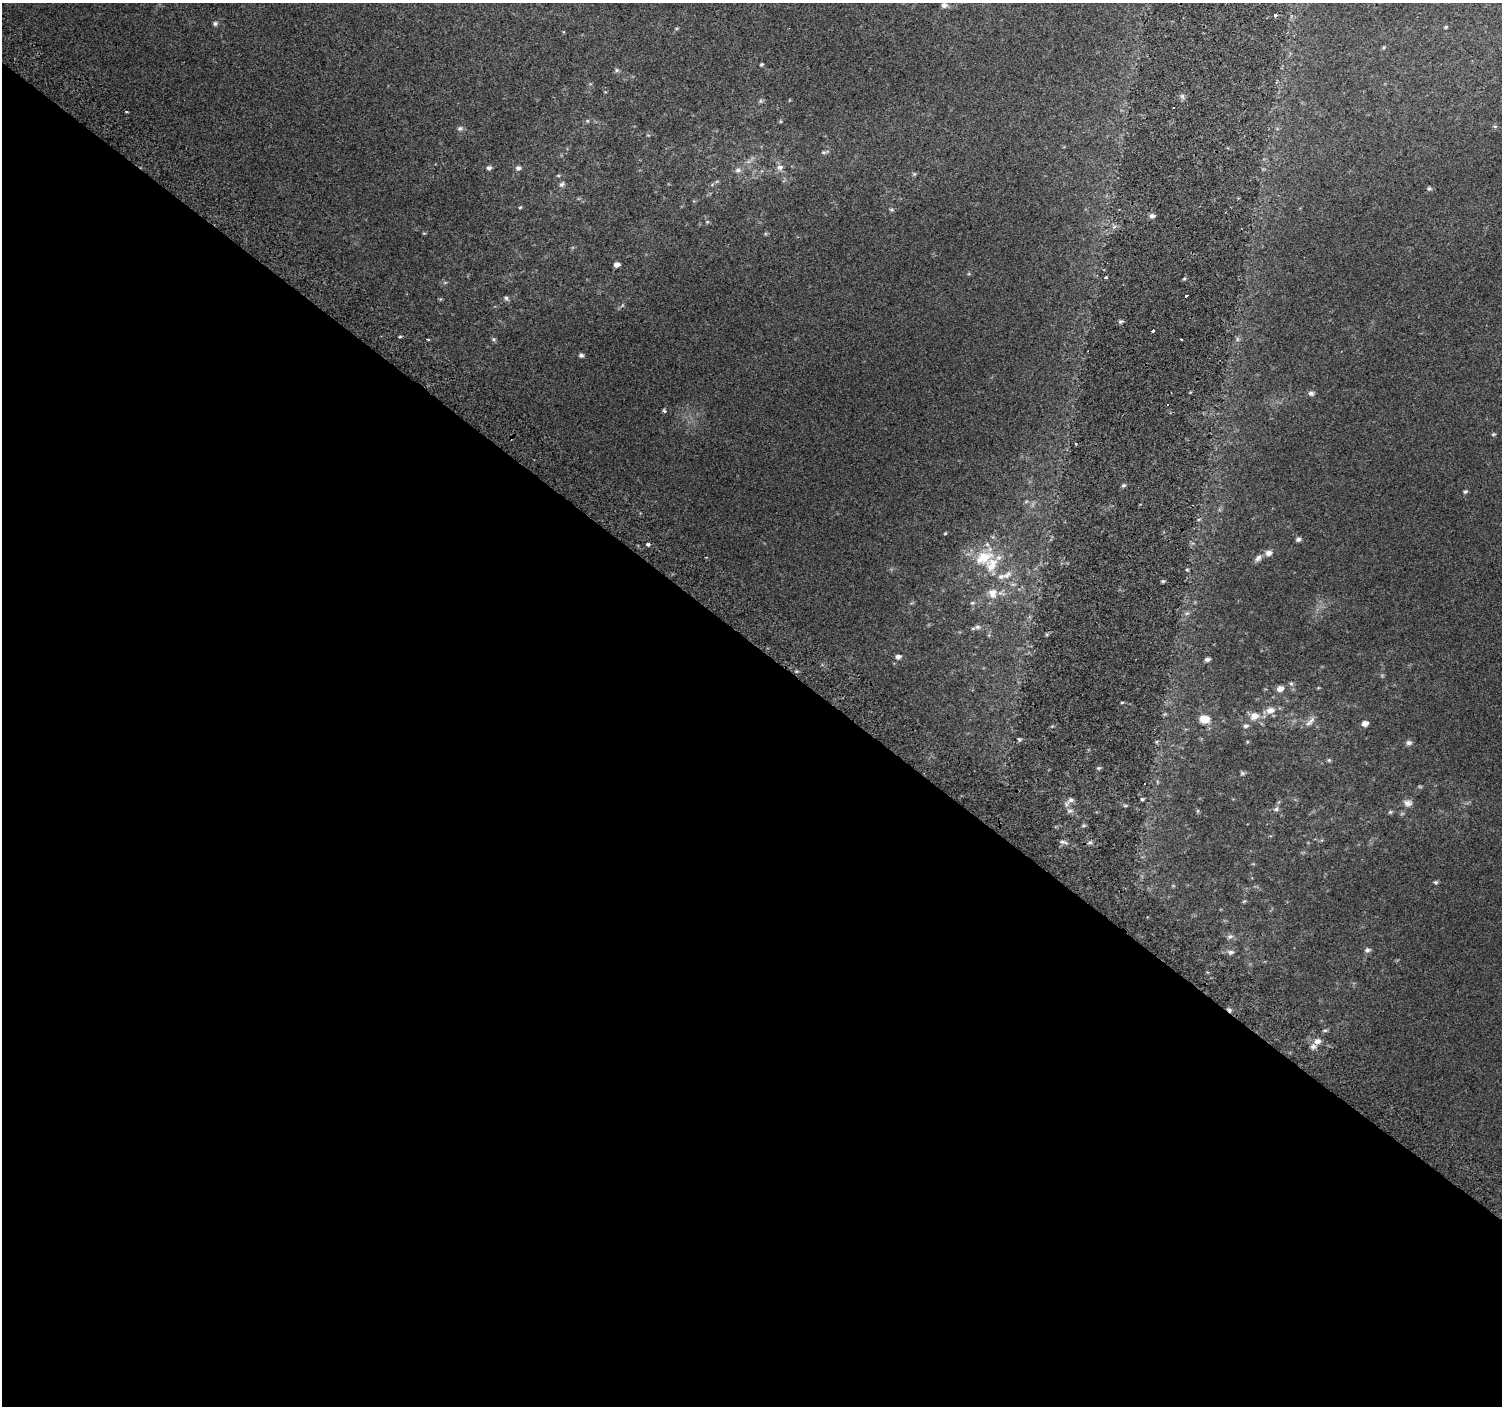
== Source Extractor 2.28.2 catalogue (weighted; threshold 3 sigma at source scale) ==
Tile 14 of 4 x 4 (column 2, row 4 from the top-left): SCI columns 1536-3035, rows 272-1675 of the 6062 x 6091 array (HDU 1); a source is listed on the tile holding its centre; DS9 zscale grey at full resolution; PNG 1504 x 1408 px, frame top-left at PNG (2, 3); no overlay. Shown black and unused: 54% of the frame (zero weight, under 2 of 3 exposures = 2% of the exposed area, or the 3 px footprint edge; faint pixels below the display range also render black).
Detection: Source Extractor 2.28.2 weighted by HDU 2 'WHT'; one run over the whole footprint, this tile lists its part. Background 0.051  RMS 0.013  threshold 0.0565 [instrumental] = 3 sigma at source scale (4.5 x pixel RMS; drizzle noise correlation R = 1.50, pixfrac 1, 0.0396/0.0396 arcsec/px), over >= 5 px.
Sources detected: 101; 5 cosmic-ray / hot-pixel residue — not listed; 4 inside a brighter listed object's ellipse — not listed separately; the other 92 listed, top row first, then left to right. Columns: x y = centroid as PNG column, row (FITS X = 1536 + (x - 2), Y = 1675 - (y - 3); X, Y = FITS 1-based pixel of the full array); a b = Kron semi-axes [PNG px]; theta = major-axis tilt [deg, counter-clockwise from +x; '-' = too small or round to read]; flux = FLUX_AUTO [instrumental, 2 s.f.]
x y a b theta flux
944 5 8 7 - 4
215 23 5 5 - 2.6
1446 27 5 4 - 1.5
677 28 5 4 - 1.4
1384 47 5 3 - 1.3
761 64 4 4 - 1.6
617 70 6 5 - 2.3
1182 96 6 5 - 2.8
760 101 7 4 89 2
1173 108 3 2 - 1.6
126 112 3 3 - 4.4
587 121 5 5 - 1.5
1495 126 6 3 18 1.4
460 128 8 6 24 3
824 152 7 4 -19 1.8
780 167 9 8 - 6.1
489 168 6 5 - 3.3
518 168 6 6 - 3.5
738 170 9 7 3 4.3
914 174 6 4 17 1.6
558 176 5 3 - 1.2
561 184 8 6 49 3.2
1429 188 7 5 23 2.3
520 207 5 3 - 1.2
891 210 8 4 -9 1.8
1152 216 7 5 3 3.5
707 222 5 4 - 1.4
1114 227 6 4 19 2.3
617 265 5 4 - 5.3
1106 277 4 3 - 1.3
506 298 8 6 -46 2.9
1120 321 7 4 9 2.3
1153 331 4 3 - 5.9
400 336 5 3 - 1.3
493 339 6 5 - 2
1237 339 7 4 90 2.3
428 340 3 3 - 2.6
581 355 5 5 - 2.9
1311 393 7 6 - 3.5
664 411 5 4 - 1.9
1493 434 6 4 20 1.6
1076 444 3 3 - 1.2
1123 485 6 5 - 2.2
1465 492 6 4 12 2.1
1026 501 6 4 19 1.7
1199 519 6 4 19 1.5
945 533 4 3 - 0.99
1298 539 6 5 - 3.2
648 544 4 3 - 7.4
1268 553 9 8 - 5.9
984 558 25 17 25 38
1258 558 11 7 53 5.2
1187 570 5 3 - 1.4
1007 575 14 7 44 7.9
1163 581 5 4 - 1.9
992 593 14 12 -83 12
972 603 6 5 - 1.7
1187 613 6 5 - 2.5
977 627 8 6 0 3.4
898 657 7 6 - 4.2
1207 659 7 4 15 3.3
1291 684 7 5 -68 2.3
1280 689 7 6 - 6.8
1122 702 4 3 - 1.2
1270 710 13 9 21 9.9
1254 716 13 11 22 11
1204 719 12 9 -7 16
1311 720 13 6 45 5.7
1365 723 6 5 - 6.2
1246 726 7 6 - 3.1
1019 739 5 5 - 1.8
1156 742 6 4 89 1.6
1409 743 7 6 - 3.6
1329 760 6 5 - 1.7
1099 768 5 5 - 1.8
1242 773 6 5 - 2.1
1142 799 5 4 - 1.6
1071 800 8 6 15 4.5
1408 803 12 9 -10 6.1
1125 806 6 4 0 1.7
1276 809 7 6 - 3.2
1069 811 8 5 7 3.4
1390 812 6 5 - 1.7
1063 842 10 5 -19 3.5
1090 842 6 5 - 2.6
1435 882 6 4 -14 1.9
1244 901 5 4 - 1.4
1230 936 10 6 1 3.9
1367 950 8 5 10 3.2
1231 952 9 6 6 4.3
1325 1030 6 4 1 1.7
1317 1041 9 7 5 6.1